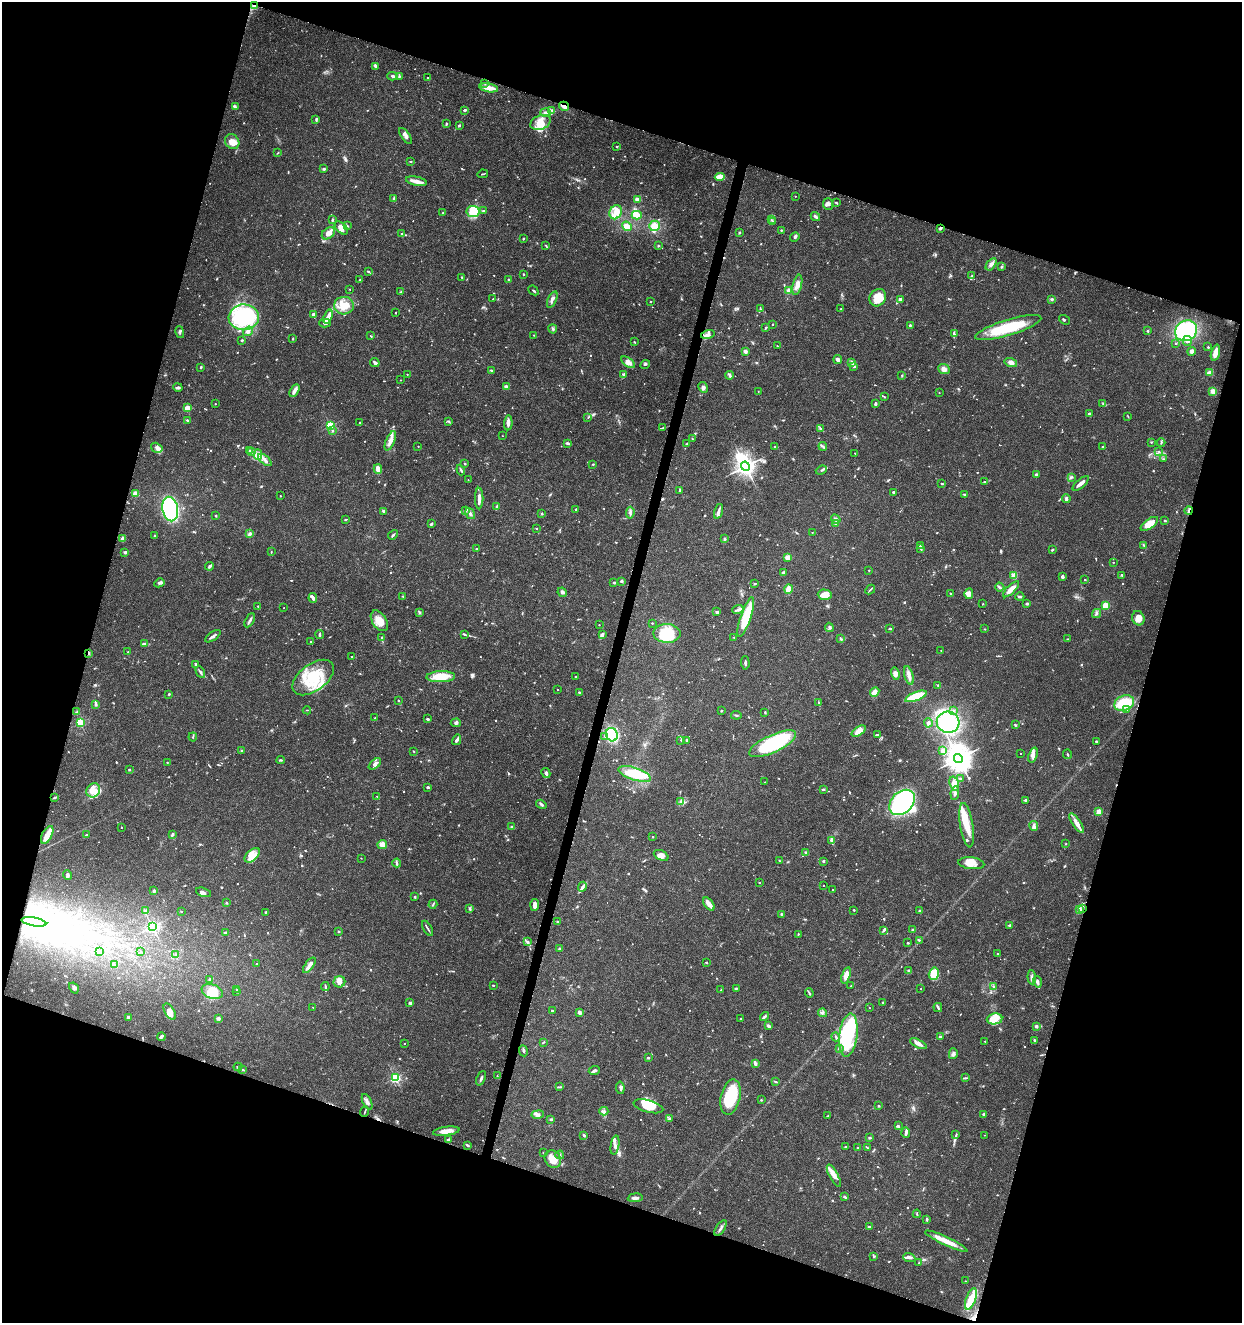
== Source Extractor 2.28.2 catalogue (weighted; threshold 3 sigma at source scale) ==
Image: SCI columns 283-5239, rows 5-5285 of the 5461 x 5295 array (HDU 1 of 3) = the unmasked area's bounding box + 8 px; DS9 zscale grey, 4 x 4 block average (1 PNG px = mean of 4 x 4 image px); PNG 1244 x 1325 px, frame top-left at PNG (2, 2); each listed source drawn as its Kron ellipse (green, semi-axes under 4 px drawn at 4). Shown black and unused: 36% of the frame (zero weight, under 3 of 5 exposures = <1% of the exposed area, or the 3 px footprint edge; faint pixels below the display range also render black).
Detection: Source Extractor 2.28.2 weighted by HDU 2 'WHT'. Background 0.0329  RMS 0.0024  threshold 0.011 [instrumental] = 3 sigma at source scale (4.5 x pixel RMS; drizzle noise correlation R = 1.50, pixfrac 1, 0.0396/0.0396 arcsec/px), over >= 5 px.
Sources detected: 1163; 14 too faint to see at this stretch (4 x 4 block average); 26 inside a brighter object's white glare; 8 cosmic-ray / hot-pixel residue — neither listed nor drawn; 26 coinciding with a brighter row at this scale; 110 inside a brighter listed object's ellipse — not listed separately; of the other 979, all 500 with FLUX_AUTO >= 1.08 (the completeness limit of this list) listed and drawn (479 fainter detections not listed), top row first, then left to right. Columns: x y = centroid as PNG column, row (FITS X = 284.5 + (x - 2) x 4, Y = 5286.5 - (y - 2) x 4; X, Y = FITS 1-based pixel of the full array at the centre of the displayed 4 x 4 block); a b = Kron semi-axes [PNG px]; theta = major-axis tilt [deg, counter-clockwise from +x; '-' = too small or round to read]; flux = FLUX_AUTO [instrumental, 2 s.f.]
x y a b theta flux
255 6 3 2 - 1.7
376 66 3 2 - 2.5
392 76 5 3 - 3.3
399 76 3 3 - 1.8
428 78 2 2 - 1.6
485 83 2 2 - 1.1
489 88 9 3 -10 21
564 106 5 3 - 7.7
235 107 3 3 - 2.2
465 110 4 2 - 2.4
552 110 4 2 - 2.3
546 112 5 3 - 6.6
316 120 4 2 - 1.9
541 122 11 7 23 19
446 124 4 2 - 1.5
459 125 2 2 - 2.5
406 136 9 3 -55 7
232 142 8 6 -49 16
617 146 2 2 - 1.5
278 153 2 2 - 1.1
410 161 3 2 - 1.2
324 169 3 2 - 2.4
483 174 5 2 - 1.7
720 177 5 3 - 17
416 181 10 4 -11 9.3
795 196 2 2 - 1.2
394 198 3 2 - 4.1
637 199 4 3 - 5.9
836 203 4 2 - 1.8
828 204 6 5 - 4.5
473 211 6 5 - 47
484 211 3 2 - 1.6
616 212 7 6 - 17
443 213 3 2 - 1.3
637 215 5 3 - 14
815 217 5 2 - 4.7
332 220 3 2 - 1.8
771 220 3 2 - 1.4
772 222 2 2 - 1.5
348 226 4 2 - 1.2
627 226 5 4 - 11
654 226 5 5 - 18
341 228 8 5 -45 8.2
940 228 3 2 - 4.5
781 230 2 2 - 1.5
740 232 2 2 - 2.8
328 233 7 5 41 12
402 234 3 2 - 1.1
795 237 5 3 - 2.6
523 238 2 2 - 1.5
546 245 3 2 - 1.5
658 246 3 2 - 1.2
991 264 7 4 54 5.9
1002 267 3 2 - 2.7
368 271 3 2 - 1.4
523 274 2 2 - 1.6
972 276 3 2 - 1.4
462 277 3 2 - 1.1
508 279 2 2 - 1.6
360 280 2 2 - 2
797 285 10 4 77 11
349 289 2 2 - 1.4
533 290 5 2 - 1.9
789 291 2 2 - 47
401 292 4 3 - 2
878 298 9 7 53 23
493 299 2 2 - 1.9
552 299 9 3 66 6.6
1052 299 4 3 - 2.5
900 300 4 3 - 6.1
650 302 2 2 - 1.9
344 306 10 8 2 23
760 309 3 2 - 1.7
841 309 2 2 - 5.3
396 313 2 2 - 2.4
313 314 3 2 - 5.9
244 317 15 13 4 170
328 317 7 4 71 8.7
1064 320 6 2 -34 2.3
325 323 6 3 -2 3
773 324 2 2 - 2
910 325 2 2 - 5.6
766 328 4 2 - 1.6
1008 328 34 7 17 83
553 329 4 2 - 1.9
248 331 5 4 - 6.5
1148 331 2 2 - 4.1
1186 331 11 10 - 130
180 332 6 2 -77 2.2
708 334 7 4 15 6.1
954 334 3 2 - 1.3
533 335 2 2 - 1.5
371 336 3 2 - 1.4
293 339 3 2 - 1.2
242 340 2 2 - 5.5
1187 341 5 4 - 6.1
634 342 2 2 - 1.2
1175 343 2 2 - 1.2
777 346 2 2 - 1.7
1208 347 2 2 - 2.3
745 351 2 2 - 22
1191 351 4 3 - 4.7
1215 353 8 3 73 17
838 360 4 3 - 6
628 362 8 4 -36 9.2
375 363 5 2 - 4
852 363 4 2 - 2.2
1011 363 6 4 -18 6.6
645 364 5 2 - 1.8
201 367 3 2 - 2.1
854 367 4 2 - 2.5
944 369 6 5 - 7.8
492 370 3 2 - 2.5
1209 373 3 2 - 12
407 374 2 2 - 1.7
624 374 3 3 - 4.2
729 375 4 3 - 3.5
902 375 2 2 - 1.6
400 380 2 2 - 1.3
178 387 5 2 - 2.7
506 387 4 3 - 6.1
703 387 6 4 -60 4.2
294 390 7 4 58 5.5
758 391 2 2 - 1.2
1213 391 2 2 - 52
939 393 2 2 - 1.4
884 397 4 2 - 1.5
215 404 2 2 - 1.6
875 404 4 2 - 2.9
1103 404 2 2 - 1.1
187 408 3 2 - 21
1089 413 2 2 - 4.8
588 417 3 2 - 1.2
1128 417 3 2 - 1.1
187 420 3 2 - 1.4
448 421 3 2 - 1.7
360 422 2 2 - 2.6
508 423 7 2 87 11
330 426 2 2 - 170
663 428 4 2 - 1.9
820 428 3 2 - 1.7
332 430 3 2 - 1.5
502 436 2 2 - 1.5
692 439 2 2 - 1.7
390 441 10 4 68 9.5
1151 442 2 2 - 1.4
568 443 4 2 - 3.4
1161 443 4 2 - 1.7
687 444 3 2 - 2.3
418 446 2 2 - 1.5
823 446 4 2 - 2.7
775 447 2 2 - 3.3
1103 447 2 2 - 3.6
157 448 6 4 -32 6.6
249 451 2 2 - 1.2
251 452 3 2 - 1.3
1159 452 2 2 - 1.1
855 453 2 2 - 1.1
258 455 5 3 - 5
1163 459 3 2 - 1.2
265 460 8 3 -41 6.8
465 464 2 2 - 1.7
593 464 2 2 - 1.5
745 466 4 3 - 1100
378 469 5 3 - 12
461 470 5 2 - 2.5
821 470 6 2 22 2.3
1036 475 2 2 - 14
1071 477 4 2 - 2.1
468 480 2 2 - 1.1
984 481 3 2 - 1.1
1081 483 10 3 40 9.2
942 484 2 2 - 1.1
680 490 3 2 - 3
893 492 2 2 - 7.6
135 493 3 3 - 6
964 494 3 2 - 2.1
280 496 2 2 - 1.8
479 498 11 3 -90 9
1066 499 4 3 - 3.7
496 506 3 2 - 1.6
170 509 12 7 -78 220
575 509 2 2 - 2.1
383 511 3 2 - 2.5
466 511 3 3 - 2.2
718 511 8 2 74 4.9
1189 511 4 2 - 4
630 513 6 2 83 3.3
470 514 6 3 -57 3.8
542 514 3 2 - 1.3
215 516 3 2 - 1.2
345 519 3 2 - 1.3
836 519 5 3 - 5
1165 521 2 2 - 3.9
431 524 3 2 - 3.9
836 524 3 2 - 1.4
1149 524 10 4 35 22
536 528 2 2 - 2.6
812 532 2 2 - 1.5
250 534 4 3 - 3.8
393 535 5 2 - 2.4
155 536 2 2 - 3.8
123 539 4 3 - 7.6
724 539 3 2 - 1.7
920 545 3 2 - 2.9
1144 545 4 2 - 1.9
477 549 3 2 - 1.2
921 549 3 2 - 1.3
1052 550 3 2 - 1.8
125 552 3 3 - 2.9
271 552 3 2 - 1.1
787 558 3 3 - 8.2
1113 562 2 2 - 1.2
210 566 4 2 - 3.8
869 570 2 2 - 2.2
784 572 3 2 - 2.2
1014 575 2 2 - 52
1122 575 3 2 - 1.7
1062 576 4 3 - 3.3
1085 580 2 2 - 3
622 581 2 2 - 11
159 583 5 3 - 3
614 583 2 2 - 6.8
755 583 3 2 - 1.6
1000 587 5 2 - 1.6
789 589 4 3 - 20
1011 589 10 3 44 15
870 590 5 2 - 2.1
562 592 5 3 - 3.1
951 594 3 2 - 2.5
969 594 5 4 - 9.9
825 595 7 5 -3 21
403 596 2 2 - 1.5
1020 597 4 2 - 1.9
313 598 5 3 - 4.1
983 604 2 2 - 1.6
1027 604 3 2 - 2.6
1106 605 2 2 - 85
258 606 2 2 - 2.5
284 608 2 2 - 1.1
738 610 6 2 20 3
419 612 4 3 - 2.1
717 612 2 2 - 13
1097 614 5 2 - 2.5
746 617 21 5 71 61
1138 618 7 6 - 14
250 620 7 2 61 4
379 621 11 7 -55 21
652 623 2 2 - 2.3
599 625 2 2 - 1.3
829 627 5 2 - 2.1
890 629 2 2 - 2.5
985 629 2 2 - 1.9
667 633 14 9 -1 65
602 634 4 3 - 2.9
320 635 4 2 - 1.9
465 635 3 2 - 1.5
213 636 9 2 34 6
382 637 2 2 - 2.4
734 638 2 2 - 1.1
841 639 4 2 - 1.8
1068 639 2 2 - 1.1
311 642 2 2 - 1.9
144 644 4 3 - 2.9
941 650 2 2 - 1.3
128 652 2 2 - 1.1
88 653 2 2 - 12
352 657 2 2 - 1.9
745 663 7 2 -87 3.4
195 664 2 2 - 3
200 672 6 2 -62 2.9
895 674 6 4 -76 8.4
909 675 9 4 -75 9
313 677 24 13 37 66
441 677 14 5 2 38
575 677 2 2 - 1.3
938 685 2 2 - 1.8
557 690 2 2 - 1.8
579 692 2 2 - 3.6
875 692 5 3 - 12
169 694 2 2 - 1.6
916 696 11 3 21 65
398 701 2 2 - 1.1
819 703 4 2 - 1.3
1124 703 10 7 20 60
96 704 3 2 - 2.7
307 710 4 2 - 1.1
953 710 2 2 - 1.9
1127 710 4 2 - 1.6
721 711 2 2 - 3.4
77 712 3 3 - 1.8
765 712 3 2 - 1.1
736 715 5 2 - 1.8
375 718 4 2 - 1.2
428 719 3 2 - 2.2
80 722 2 2 - 150
948 722 11 10 - 98
456 723 5 3 - 3.1
928 723 4 3 - 3.1
1015 725 4 2 - 1.7
859 731 8 4 33 15
612 735 7 6 - 120
877 735 2 2 - 2.4
605 736 2 2 - 3.4
193 737 4 2 - 1.7
457 740 5 2 - 5.4
681 740 3 2 - 1.5
687 740 3 2 - 1.9
1096 741 2 2 - 5.5
773 744 25 8 25 130
242 751 3 2 - 2
414 751 2 2 - 1.2
943 751 3 3 - 6.1
1021 753 2 2 - 1.2
1068 754 5 2 - 1.6
1033 755 8 4 71 8.2
958 758 4 4 - 2100
281 760 4 2 - 1.8
167 762 2 2 - 1.9
375 764 7 4 41 7.6
129 770 3 2 - 1.4
546 773 5 3 - 4.5
635 774 17 6 -18 60
961 778 3 2 - 1.6
765 782 2 2 - 1.2
954 784 7 4 -74 12
428 787 2 2 - 7.4
823 789 3 2 - 2.1
93 790 7 6 - 12
955 793 7 3 83 4.7
377 796 2 2 - 1.7
55 798 4 2 - 1.7
1026 800 2 2 - 13
681 801 3 2 - 2
902 802 14 10 43 160
541 804 5 3 - 2.9
1099 812 2 2 - 38
1077 823 11 4 -56 11
967 825 22 6 -81 27
512 826 3 2 - 1.7
1034 826 5 3 - 3.9
121 827 2 2 - 1.2
173 834 3 3 - 2.6
47 835 9 5 63 12
86 835 3 2 - 1.3
652 837 2 2 - 3
831 840 4 3 - 2.7
1066 844 2 2 - 1.2
382 845 5 4 - 11
806 853 3 3 - 4.2
252 855 9 5 42 12
661 855 8 5 -28 8.3
361 858 2 2 - 1.2
779 861 2 2 - 2.3
823 861 2 2 - 6.9
397 863 4 2 - 2.5
971 863 13 6 -6 15
68 875 5 3 - 3.9
759 883 2 2 - 1.9
823 885 2 2 - 1.3
582 887 5 3 - 4
833 890 2 2 - 1.5
154 891 2 2 - 4.2
203 892 8 3 -17 3.5
415 897 2 2 - 5.7
227 903 3 2 - 1.4
433 904 5 2 - 1.8
709 904 7 2 -54 17
535 905 6 3 86 8.6
1082 908 4 2 - 2.5
470 909 4 2 - 2
1079 909 4 3 - 2.9
854 910 2 2 - 3.7
146 911 3 3 - 3.4
181 911 2 2 - 2.1
920 911 2 2 - 1.9
266 912 3 2 - 1.3
781 914 2 2 - 3.5
34 922 12 3 -10 9.5
558 922 2 2 - 4.9
1010 925 3 2 - 3.3
152 927 2 2 - 400
428 928 8 2 -60 2.5
884 930 4 2 - 2.3
913 930 2 2 - 11
339 931 2 2 - 5
225 933 2 2 - 4.8
798 934 3 2 - 1.1
919 940 3 2 - 1.1
527 942 3 2 - 1.8
908 943 3 2 - 1.3
560 948 2 2 - 4.6
141 951 2 2 - 1.5
100 952 3 2 - 1.6
998 954 2 2 - 2.6
175 955 3 2 - 1.1
706 962 2 2 - 1.3
257 963 2 2 - 2.5
114 965 4 3 - 1.7
309 965 9 3 54 9.4
909 971 3 3 - 1.8
934 974 6 5 - 33
846 975 9 4 74 13
1032 977 7 3 -86 4
210 979 2 2 - 1.4
339 982 6 5 - 8.4
1037 982 6 3 -73 3.5
493 985 2 2 - 1.2
851 986 2 2 - 1.4
325 987 4 2 - 1.9
993 987 3 2 - 1.2
74 988 6 3 -58 3.8
736 988 2 2 - 1.6
237 989 2 2 - 1.5
921 989 2 2 - 1.3
721 990 2 2 - 3.5
212 991 11 7 -21 36
236 992 2 2 - 1.8
809 993 5 2 - 1.9
410 1003 2 2 - 11
883 1003 3 3 - 2.1
313 1007 2 2 - 1.3
938 1007 5 2 - 3.1
869 1008 2 2 - 1.4
552 1011 2 2 - 6
170 1012 9 5 -59 8.7
579 1012 3 2 - 6.1
823 1013 4 2 - 1.5
128 1017 2 2 - 10
764 1017 5 3 - 3
218 1018 3 3 - 3.2
740 1019 2 2 - 2.6
995 1019 8 5 6 20
769 1026 4 2 - 5.2
1036 1026 2 2 - 13
848 1035 22 9 83 98
161 1037 4 2 - 3.6
836 1037 5 2 - 2
940 1037 3 2 - 2.5
1035 1040 4 2 - 1.7
985 1041 2 2 - 1.3
543 1042 3 2 - 1.1
404 1043 2 2 - 1.1
918 1044 9 3 -26 8.5
839 1049 2 2 - 1.8
523 1051 5 3 - 2.8
953 1054 5 3 - 3.7
648 1058 2 2 - 6
755 1063 4 2 - 6.9
238 1067 4 2 - 2.6
243 1070 3 2 - 1.5
594 1070 6 2 25 4
497 1076 2 2 - 1.5
395 1078 2 2 - 220
481 1078 8 2 67 3.4
965 1078 3 2 - 2.2
776 1082 4 2 - 1.8
560 1087 3 2 - 1.5
620 1088 6 2 -83 4
730 1097 18 9 77 75
761 1100 3 2 - 1.1
367 1102 8 3 -64 5.8
648 1106 15 6 -15 18
878 1106 2 2 - 4.7
604 1111 4 3 - 3.2
365 1112 5 2 - 1.9
538 1114 6 3 8 4.3
984 1114 4 2 - 3.1
828 1116 4 2 - 1.1
551 1119 2 2 - 6.4
670 1119 4 2 - 2.2
898 1126 3 2 - 1.7
446 1131 13 4 7 13
906 1132 5 3 - 4
584 1135 3 2 - 2.9
956 1135 3 2 - 1.4
984 1135 2 2 - 1.1
869 1137 3 2 - 1.4
448 1140 2 2 - 17
467 1145 4 2 - 2.1
615 1145 10 3 82 6.5
845 1147 2 2 - 1.2
867 1147 4 2 - 1.2
858 1148 3 2 - 1.3
543 1153 2 2 - 1.3
560 1155 4 2 - 2.2
553 1159 9 8 - 27
834 1176 12 3 -61 12
845 1197 3 2 - 2.8
635 1198 7 3 5 5
917 1214 4 2 - 1.8
927 1219 4 2 - 2.1
869 1227 3 2 - 1.8
720 1228 9 2 56 4.1
946 1241 23 4 -25 24
874 1256 2 2 - 2.1
909 1258 6 4 -21 4.8
919 1263 4 2 - 1.2
965 1281 2 2 - 1.5
971 1299 11 5 69 21
Overlapping masked pixels (flux is a lower limit): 5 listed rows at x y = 255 6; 564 106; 940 228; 1189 511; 88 653
Diffuse or blended objects may show on this block-average render without a row.